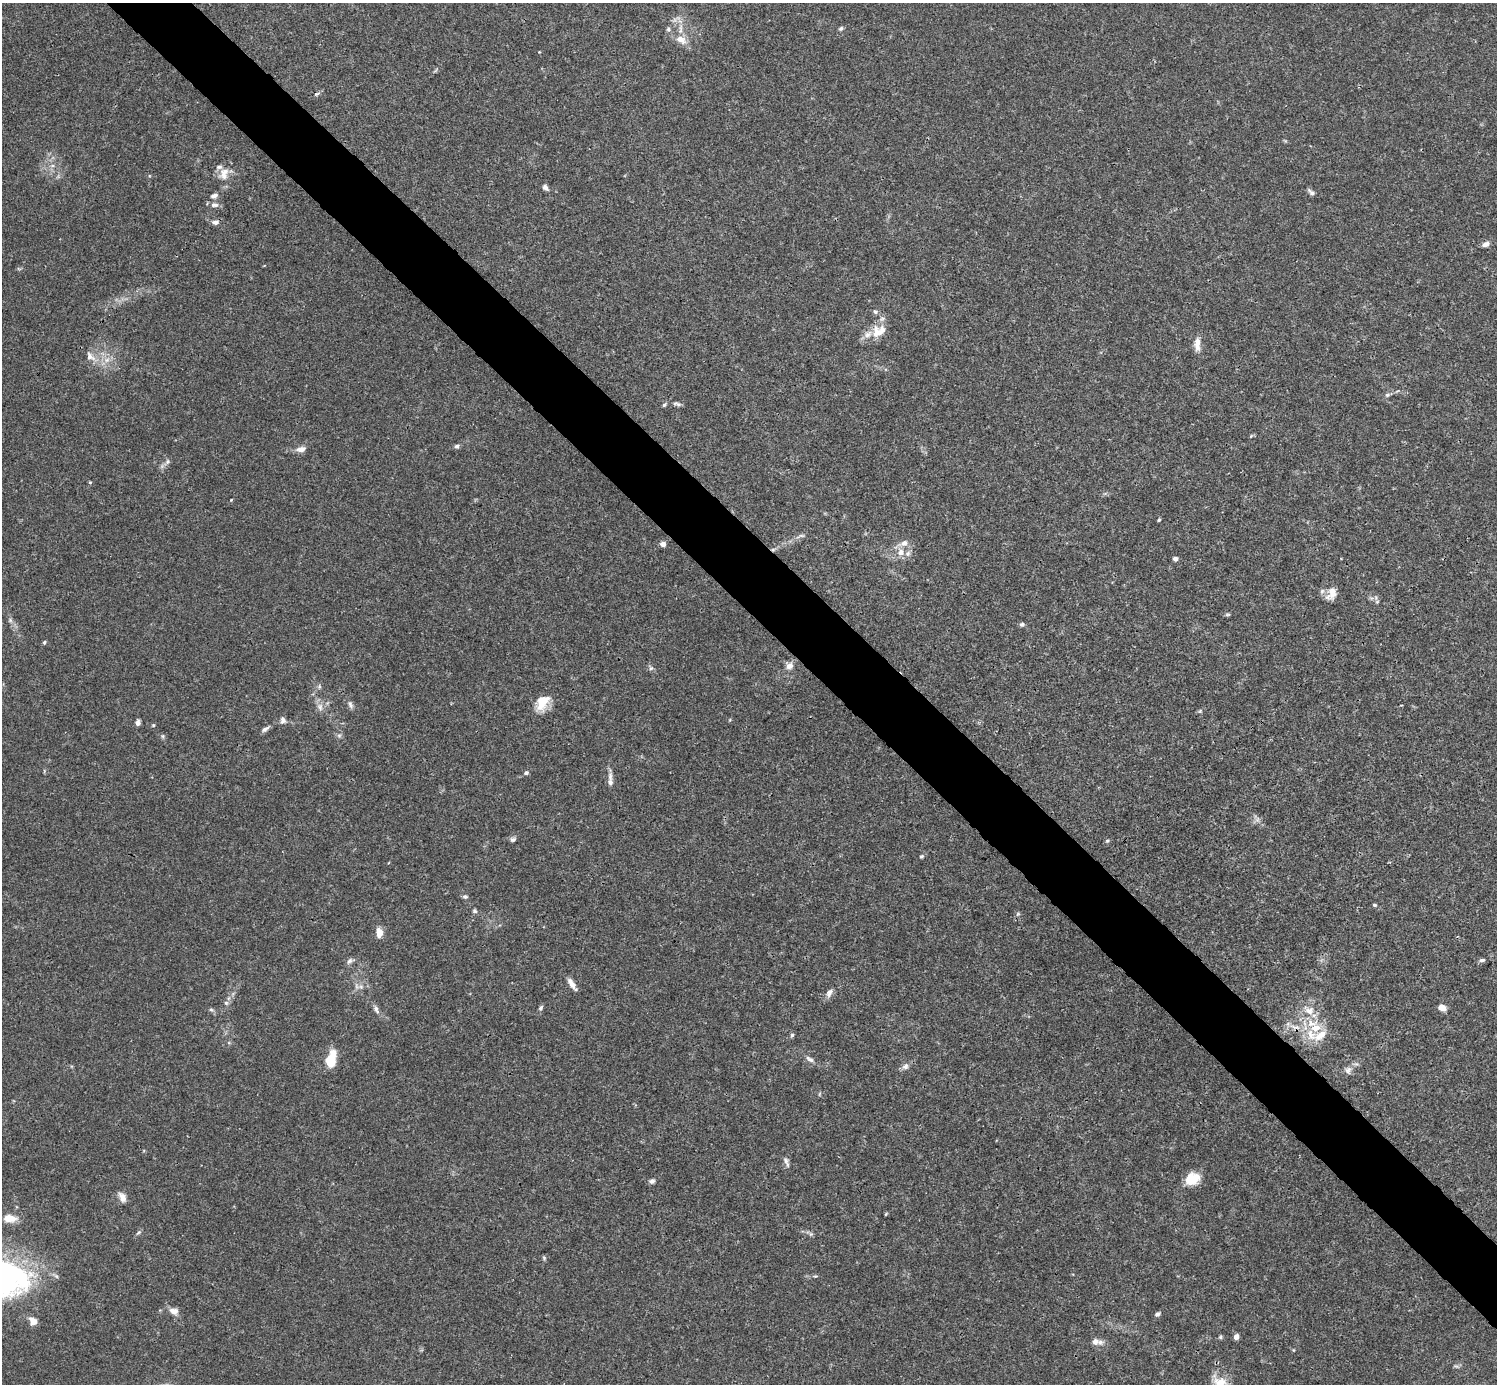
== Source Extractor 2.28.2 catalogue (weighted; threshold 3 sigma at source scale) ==
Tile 6 of 4 x 4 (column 2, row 2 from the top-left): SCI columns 1495-2989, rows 2920-4301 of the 5982 x 5981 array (HDU 1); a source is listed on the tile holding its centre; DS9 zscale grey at full resolution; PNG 1499 x 1386 px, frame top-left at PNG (2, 3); no overlay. Shown black and unused: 5% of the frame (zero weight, under 3 of 4 exposures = <1% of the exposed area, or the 3 px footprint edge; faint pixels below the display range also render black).
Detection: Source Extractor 2.28.2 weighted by HDU 2 'WHT'; one run over the whole footprint, this tile lists its part. Background 0.0165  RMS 0.0022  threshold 0.00978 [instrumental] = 3 sigma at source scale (4.5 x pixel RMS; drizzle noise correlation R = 1.50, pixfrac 1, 0.05/0.05 arcsec/px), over >= 5 px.
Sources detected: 108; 10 inside a brighter listed object's ellipse — not listed separately; the other 98 listed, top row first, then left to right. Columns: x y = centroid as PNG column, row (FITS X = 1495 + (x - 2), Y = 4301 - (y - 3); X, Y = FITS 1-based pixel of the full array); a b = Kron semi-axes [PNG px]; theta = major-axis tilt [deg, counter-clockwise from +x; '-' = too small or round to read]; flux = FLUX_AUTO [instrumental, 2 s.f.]
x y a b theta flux
841 28 6 5 - 0.45
668 29 7 6 - 0.48
680 29 18 5 84 1.5
681 40 16 10 -27 2.3
539 52 3 3 - 0.14
317 94 9 4 18 0.42
224 175 15 12 -51 2.3
545 187 8 6 -48 0.7
1311 193 9 5 -50 0.66
214 196 10 6 15 0.96
214 205 12 7 -4 0.93
215 222 7 5 -1 1.1
1486 244 9 5 21 1
875 312 6 5 - 0.49
877 332 19 15 -74 3.2
1197 343 16 8 78 1.8
90 356 14 9 -45 1.8
107 360 9 6 21 1.2
1387 395 7 5 15 0.47
677 404 11 5 -15 0.59
664 405 6 4 50 0.38
1251 436 6 4 45 0.25
457 446 6 5 - 0.57
301 449 13 7 11 1.3
167 462 10 7 46 0.76
90 482 4 4 - 0.24
231 500 4 3 - 0.16
1159 520 4 4 - 0.29
801 536 15 4 15 0.68
663 544 5 5 - 1.1
773 549 6 4 1 0.4
901 552 10 9 - 1.7
1175 558 6 5 - 0.59
1332 593 17 11 67 2.3
1377 601 6 4 19 0.3
1227 614 8 4 1 0.31
10 620 7 5 47 0.41
1022 624 7 5 23 0.43
44 642 5 4 - 0.34
789 666 9 9 - 1.3
651 668 6 6 - 0.5
319 687 6 5 - 0.43
542 702 20 13 59 4.1
350 704 11 6 -66 0.79
320 707 11 8 -74 1.3
1200 711 7 4 45 0.32
283 720 9 7 83 0.81
138 723 6 5 - 0.85
153 725 5 4 - 0.24
265 729 11 5 32 0.71
339 735 7 4 0 0.43
163 736 6 4 -89 0.32
526 773 5 4 - 0.62
610 782 11 8 -83 1
1257 820 7 4 19 0.58
513 839 7 6 - 0.54
1107 841 6 5 - 0.35
922 856 6 5 - 0.35
465 897 6 5 - 0.46
1374 905 5 4 - 0.27
475 911 6 5 - 0.4
1018 914 6 5 - 0.34
379 933 11 7 -89 2
1482 960 8 5 9 0.47
349 961 9 6 48 0.7
572 984 17 5 -56 1.4
357 986 9 5 -70 0.8
829 993 12 7 61 1.1
226 1003 6 5 - 0.42
541 1008 8 5 59 0.45
1442 1008 7 5 -20 1.9
376 1009 12 6 -60 0.83
211 1010 8 4 -9 0.38
1309 1010 17 12 -26 2.9
1295 1027 16 7 -11 1.9
792 1035 6 5 - 0.4
1311 1035 19 12 -68 3.9
810 1059 12 6 -33 0.86
329 1061 16 12 -72 3.7
905 1066 9 8 - 0.94
1348 1070 11 8 77 0.99
786 1162 15 5 -67 0.75
1192 1179 17 13 27 4
652 1181 7 6 - 0.67
122 1197 12 7 -61 1.5
886 1214 5 3 - 0.2
9 1218 15 8 -8 2.9
138 1232 8 4 39 0.39
811 1234 5 5 - 0.41
544 1258 6 5 - 0.36
815 1276 6 4 0 0.27
174 1311 12 8 -19 1.4
1157 1314 7 5 37 0.5
33 1321 11 9 -38 1.4
1220 1337 5 5 - 0.29
1236 1337 5 5 - 1
1096 1342 13 7 -8 1.6
1221 1384 24 17 -49 4.9
Overlapping masked pixels (flux is a lower limit): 1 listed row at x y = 773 549
Isophote crosses this tile's border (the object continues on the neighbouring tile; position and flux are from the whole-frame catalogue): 1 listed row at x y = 1221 1384